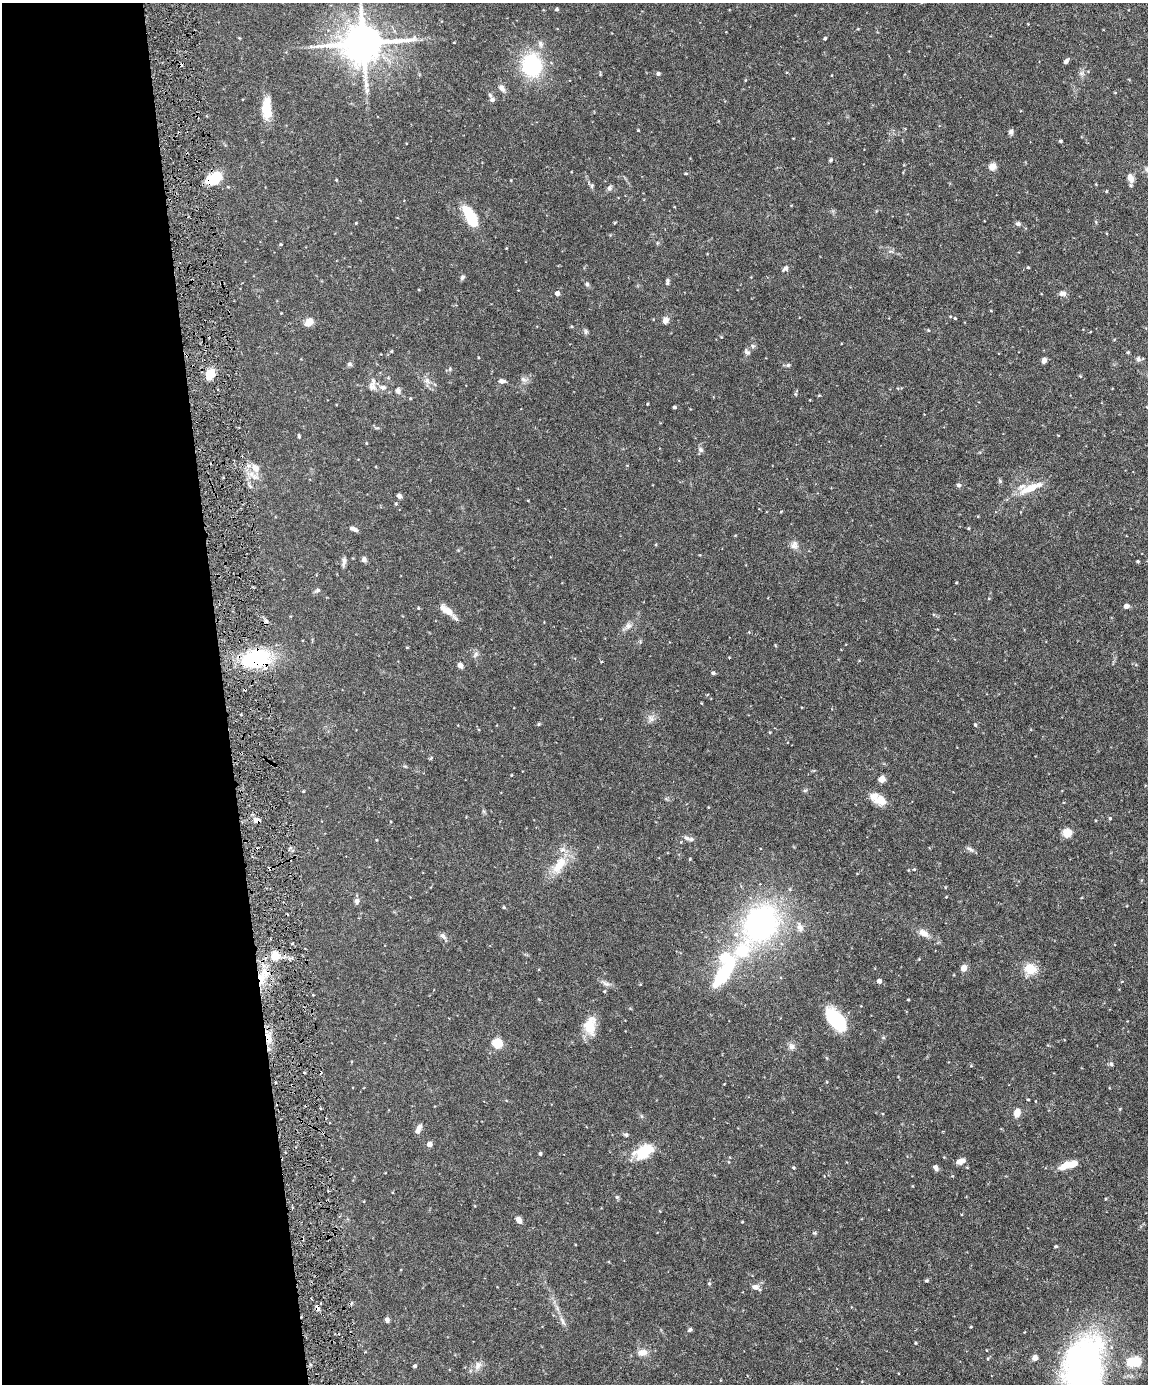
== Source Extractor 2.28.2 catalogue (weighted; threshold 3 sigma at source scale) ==
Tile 5 of 4 x 3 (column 1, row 2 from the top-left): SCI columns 2-1147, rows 1617-2998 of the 4585 x 4509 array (HDU 1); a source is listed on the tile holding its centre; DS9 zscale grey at full resolution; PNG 1150 x 1386 px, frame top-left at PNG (2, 3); no overlay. Shown black and unused: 20% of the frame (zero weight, under 3 of 6 exposures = <1% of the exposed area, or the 3 px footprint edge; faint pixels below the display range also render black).
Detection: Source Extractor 2.28.2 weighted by HDU 2 'WHT'; one run over the whole footprint, this tile lists its part. Background 0.0991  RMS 0.0036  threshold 0.0148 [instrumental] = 3 sigma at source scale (4.09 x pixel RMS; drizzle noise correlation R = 1.36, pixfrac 0.8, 0.05/0.05 arcsec/px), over >= 5 px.
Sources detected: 160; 1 inside a brighter object's white glare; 1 cosmic-ray / hot-pixel residue — not listed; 5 inside a brighter listed object's ellipse — not listed separately; the other 153 listed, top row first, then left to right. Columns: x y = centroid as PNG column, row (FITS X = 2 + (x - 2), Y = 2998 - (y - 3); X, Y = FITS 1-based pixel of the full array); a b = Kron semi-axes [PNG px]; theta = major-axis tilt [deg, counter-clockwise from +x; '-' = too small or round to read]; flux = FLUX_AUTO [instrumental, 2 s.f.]
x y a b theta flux
557 9 4 4 - 0.57
1028 24 3 3 - 0.21
825 38 4 3 - 0.52
363 43 13 11 5 1100
540 44 10 7 -77 1.2
1066 61 6 4 47 0.86
532 65 21 18 -79 26
600 74 5 4 - 0.31
658 74 5 4 - 0.63
502 88 10 6 -51 1.5
492 100 6 6 - 1.1
267 108 24 9 89 7.7
638 130 2 2 - 0.25
1011 132 7 6 - 0.9
1060 141 4 3 - 0.39
831 160 5 4 - 0.46
992 167 9 8 - 1.8
686 173 5 3 - 0.29
1130 178 11 7 -62 2
214 179 19 12 30 8.1
336 180 3 3 - 0.27
592 186 7 4 -72 0.57
609 188 7 7 - 0.83
1106 191 4 4 - 0.32
470 216 21 9 -61 13
356 223 3 3 - 0.26
1018 224 7 5 -2 0.8
281 244 4 3 - 0.31
1028 267 4 3 - 0.28
785 268 8 6 42 0.87
462 277 6 5 - 0.71
667 282 10 4 86 0.6
587 284 6 5 - 0.64
557 293 4 4 - 1.7
1062 293 10 6 0 1.2
955 318 4 3 - 0.3
665 320 9 7 62 1.6
309 322 11 8 40 2.5
928 330 4 4 - 0.34
586 332 8 5 -84 0.6
753 346 6 5 - 0.62
391 351 4 4 - 0.34
747 352 9 6 -48 0.8
1128 352 4 3 - 0.31
1138 359 7 6 - 0.82
1044 360 6 4 66 1.5
350 364 7 6 - 0.66
788 365 5 5 - 0.53
210 374 11 8 66 5.7
1080 376 5 4 - 0.29
523 379 10 5 -44 0.94
427 381 10 6 -50 1.5
502 381 8 5 -11 1.2
372 387 13 9 -40 1.8
383 387 11 7 -15 1.6
398 390 8 7 - 0.94
819 395 5 3 - 0.28
410 398 4 4 - 0.32
647 404 3 3 - 0.27
674 407 3 3 - 0.57
299 436 5 3 - 0.4
366 443 4 3 - 0.26
701 450 8 6 -47 0.89
255 468 15 10 -52 3.2
1000 481 5 5 - 0.51
958 485 7 5 -19 0.56
1031 488 34 9 23 6.9
399 496 5 4 - 1.1
396 504 4 4 - 0.37
968 528 4 4 - 0.32
354 529 10 5 -22 1.1
794 545 12 9 71 1.6
364 560 7 6 - 0.86
344 561 12 5 84 1.1
1138 561 3 3 - 0.45
956 583 4 3 - 0.24
318 590 7 5 16 0.63
1126 606 6 5 - 1.2
418 608 4 3 - 0.34
446 610 21 8 -34 3.6
628 626 11 9 42 1.6
475 654 10 6 54 0.98
256 658 19 13 16 32
460 665 8 6 -53 1
713 673 4 4 - 0.69
651 718 11 5 -48 1.2
539 724 4 4 - 0.38
975 725 4 3 - 0.4
770 732 4 3 - 0.26
881 779 5 4 - 5.8
303 791 4 3 - 0.25
881 800 17 12 -13 3.5
1110 818 4 4 - 0.43
257 820 8 6 -23 1.4
1067 833 11 10 - 2.8
687 838 10 6 -22 1.3
970 849 12 4 -29 0.89
690 859 4 3 - 0.29
559 865 25 12 55 7.8
914 869 4 4 - 0.3
946 897 4 2 - 0.2
357 901 8 7 - 1
504 907 4 3 - 0.39
761 923 45 34 53 75
800 927 14 9 -70 2
923 933 13 8 -32 2.4
443 936 10 6 -44 1.1
963 968 6 5 - 2.2
1030 969 16 13 -22 5.5
723 973 23 8 55 31
263 976 25 10 55 6.9
879 981 4 4 - 1.8
606 984 12 6 -24 1.3
604 991 4 4 - 0.32
908 1000 3 2 - 0.24
837 1020 24 12 -46 22
590 1026 24 14 86 6
268 1038 18 7 -79 3.9
497 1044 5 5 - 19
792 1047 9 8 - 1.4
1111 1064 6 5 - 0.55
827 1082 4 3 - 0.24
1028 1099 4 2 - 0.25
1017 1113 8 6 75 2.9
418 1129 12 5 65 1.5
626 1135 7 4 -11 0.6
429 1144 4 4 - 2.3
644 1151 24 14 29 9.7
540 1154 4 3 - 0.62
961 1161 10 6 24 1.8
1064 1166 12 7 34 3.9
793 1168 4 3 - 0.34
936 1168 7 5 -57 1.1
617 1197 5 5 - 0.52
1105 1199 4 3 - 0.26
519 1220 7 5 -52 2.1
742 1222 3 3 - 0.23
1056 1246 5 3 - 0.36
927 1280 6 4 7 0.44
709 1284 5 4 - 0.47
755 1287 12 7 -24 1.6
317 1308 8 5 -70 1.1
387 1320 5 5 - 0.98
562 1321 15 5 -64 1.5
971 1327 4 3 - 0.26
690 1330 6 5 - 0.57
916 1343 4 3 - 0.28
643 1353 14 10 8 2.6
1035 1358 6 6 - 1.6
1134 1362 13 9 2 9.8
415 1366 4 3 - 0.73
478 1366 12 9 66 2
1084 1368 72 40 83 120
Overlapping masked pixels (flux is a lower limit): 6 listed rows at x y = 214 179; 256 658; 257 820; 263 976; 268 1038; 317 1308
Isophote crosses this tile's border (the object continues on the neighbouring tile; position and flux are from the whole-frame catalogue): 2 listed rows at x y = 363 43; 1084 1368